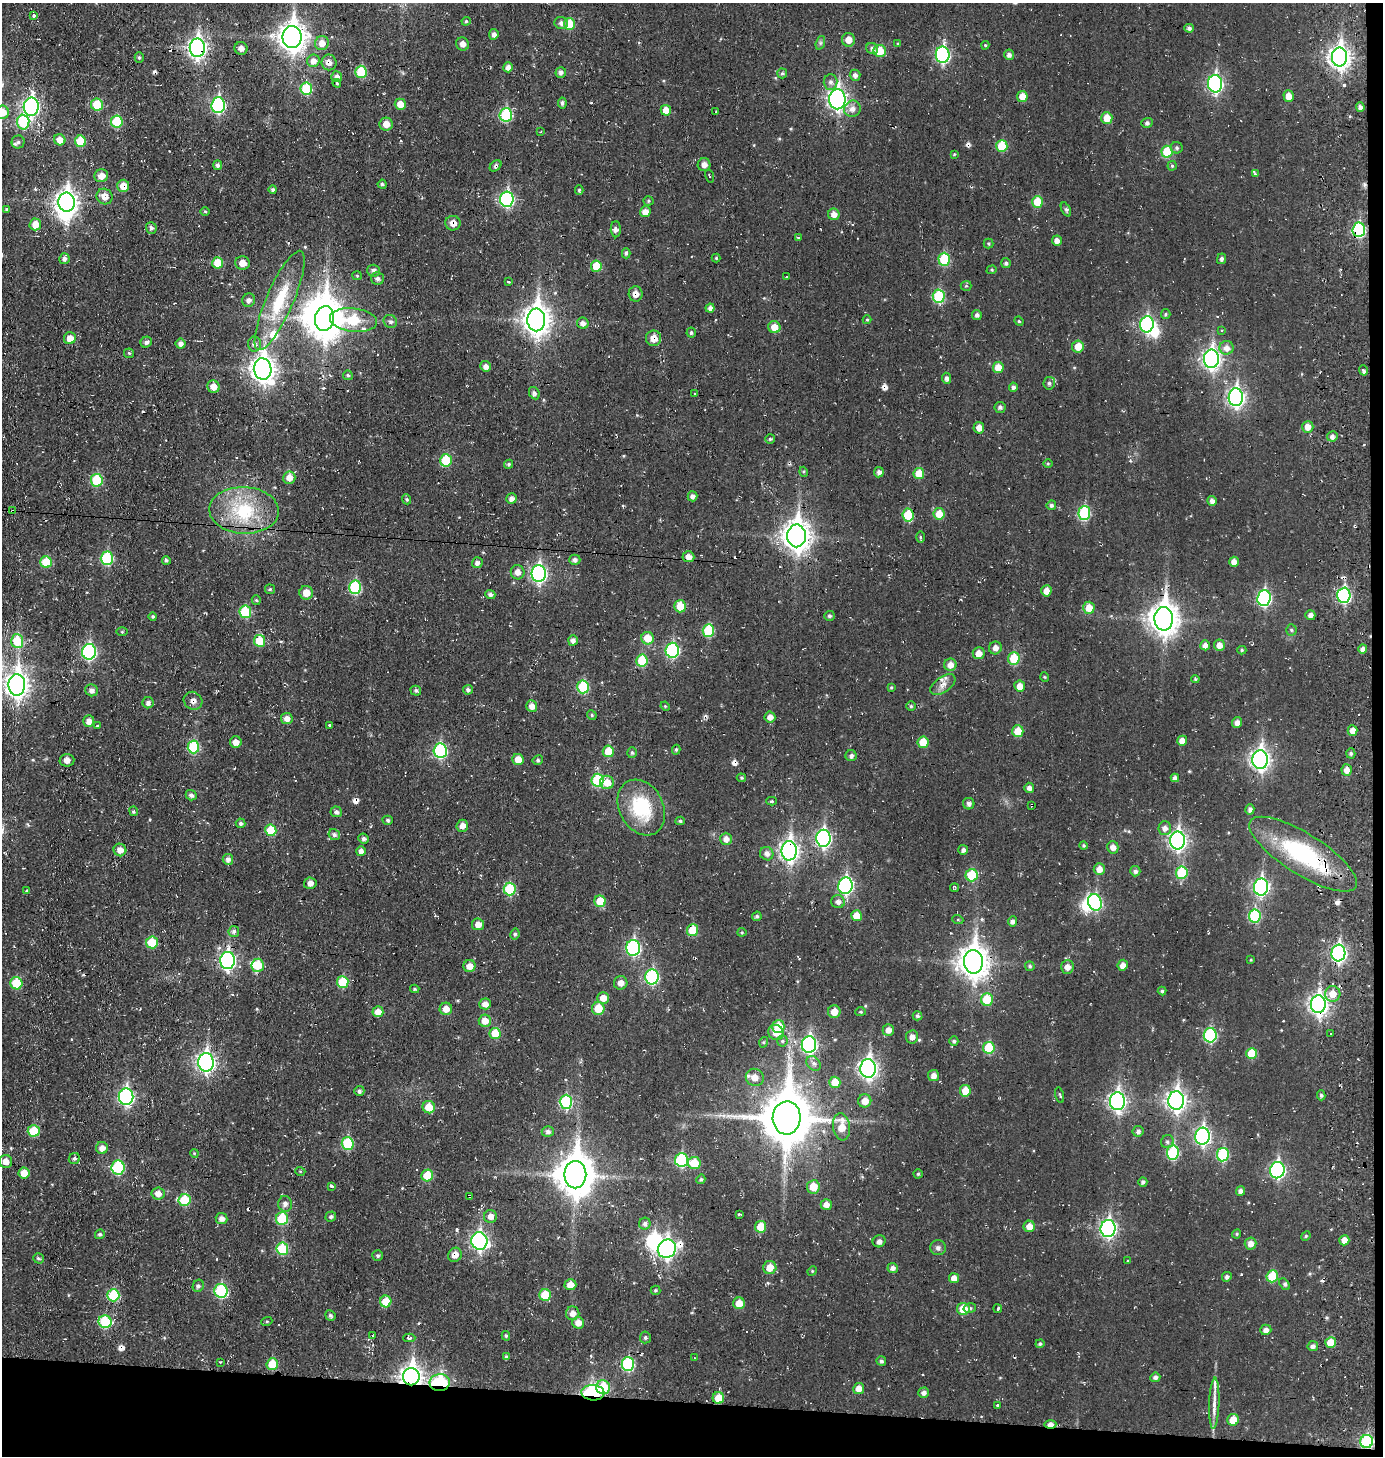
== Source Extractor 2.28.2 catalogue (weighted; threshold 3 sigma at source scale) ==
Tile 9 of 3 x 3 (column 3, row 3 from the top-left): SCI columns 2924-4304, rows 1-1454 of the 4453 x 4369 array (HDU 1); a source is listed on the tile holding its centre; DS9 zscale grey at full resolution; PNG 1385 x 1458 px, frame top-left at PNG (2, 3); each listed source drawn as its Kron ellipse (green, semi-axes under 4 px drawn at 4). Shown black and unused: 5% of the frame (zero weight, under 3 of 4 exposures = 3% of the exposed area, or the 3 px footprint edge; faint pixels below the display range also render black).
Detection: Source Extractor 2.28.2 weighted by HDU 2 'WHT'; one run over the whole footprint, this tile lists its part. Background -0.0732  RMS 0.011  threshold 0.0482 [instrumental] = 3 sigma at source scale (4.5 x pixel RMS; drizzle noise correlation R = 1.50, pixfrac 1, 0.05/0.05 arcsec/px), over >= 5 px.
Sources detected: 511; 6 inside a brighter object's white glare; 28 cosmic-ray / hot-pixel residue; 1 long thin detection or spike segment (spike, bleed or trail) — neither listed nor drawn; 6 inside a brighter listed object's ellipse — not listed separately; the other 470 listed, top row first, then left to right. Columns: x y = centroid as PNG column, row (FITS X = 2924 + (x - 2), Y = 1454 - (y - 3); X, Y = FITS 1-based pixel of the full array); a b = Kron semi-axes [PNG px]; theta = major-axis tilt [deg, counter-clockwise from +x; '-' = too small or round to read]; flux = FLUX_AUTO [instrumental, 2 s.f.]
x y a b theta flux
34 16 3 3 - 3.6
466 21 5 4 - 1.3
561 23 7 6 - 4.2
569 24 6 5 - 23
1189 28 4 4 - 2.8
494 34 5 5 - 3.9
292 37 11 9 -89 1100
848 40 7 6 - 9.1
322 43 7 7 - 9.8
820 43 7 4 71 2.1
462 44 6 6 - 5.4
898 44 4 3 - 1
985 45 4 4 - 1.1
197 48 9 7 90 400
241 48 6 6 - 4.9
872 48 6 5 - 3
880 51 6 6 - 22
943 55 8 7 - 170
1009 55 5 5 - 3.9
1339 57 9 7 89 550
139 58 5 4 - 1.8
313 61 6 6 - 6.3
329 62 8 7 - 5.8
508 67 5 4 - 5.3
361 72 6 5 - 38
561 72 5 5 - 4.2
782 73 5 5 - 2.1
855 75 5 5 - 3.8
337 77 5 5 - 3.6
831 82 7 7 - 4
337 83 4 3 - 1.6
1215 84 8 7 - 210
306 88 6 6 - 44
1022 96 5 5 - 11
1288 96 6 5 - 9.5
837 99 10 8 89 370
562 103 5 4 - 2.3
400 104 5 5 - 11
97 105 6 6 - 24
218 105 8 6 87 160
31 107 9 7 87 270
1360 107 4 4 - 3.1
852 109 8 8 - 6.3
666 110 5 5 - 11
716 111 3 2 - 0.77
2 112 7 6 - 14
506 115 7 6 - 78
1107 118 6 5 - 15
23 122 7 6 - 56
117 122 6 6 - 46
1147 123 6 4 17 2.3
386 124 6 6 - 8.6
541 131 4 3 - 0.98
60 140 6 5 - 10
80 141 6 5 - 30
18 142 6 6 - 2.9
1002 146 6 5 - 30
1177 148 6 5 - 2.5
1167 152 6 5 - 36
954 154 4 3 - 1.1
218 165 5 4 - 2.5
704 165 6 6 - 5.1
496 166 6 4 42 2.1
1172 166 4 4 - 1.5
1255 174 4 3 - 2.5
101 176 7 6 - 7.7
709 176 7 3 -75 1
382 184 4 4 - 2
123 186 6 6 - 12
273 190 4 4 - 2.3
579 190 5 4 - 1.5
105 197 8 7 - 10
507 199 7 7 - 140
649 201 5 4 - 1.5
66 202 9 8 - 630
1037 202 6 5 - 25
7 209 4 3 - 1.5
1066 209 7 4 -64 2.2
205 211 5 3 - 1.1
645 212 5 5 - 8.1
834 214 6 5 - 6.9
453 223 7 7 - 7.5
35 224 6 6 - 12
151 228 6 5 - 2.7
616 229 8 5 -89 3.3
1359 230 7 6 - 110
799 238 3 3 - 3.8
1057 241 5 5 - 5.4
989 244 5 5 - 1.5
626 253 5 4 - 2.1
716 258 4 4 - 1.2
64 259 5 5 - 4.4
944 259 6 5 - 50
1222 259 5 4 - 2.7
218 263 5 5 - 23
243 263 7 7 - 8.5
1006 263 5 4 - 2.4
596 266 5 5 - 23
992 270 5 4 - 1.4
373 271 6 6 - 4.4
357 276 5 4 - 1.3
786 277 3 3 - 2.7
377 279 6 6 - 3.4
508 282 3 3 - 3.7
966 286 5 5 - 1.3
636 294 7 7 - 7
939 296 7 6 - 64
249 300 7 6 - 3.9
280 300 54 13 66 52
710 308 4 4 - 4
1166 314 5 4 - 1.5
977 315 5 4 - 2.9
324 319 12 9 79 2300
353 320 23 11 -7 57
536 320 11 9 89 1000
867 320 4 4 - 1.2
390 321 7 6 - 2.6
1019 321 5 4 - 1.3
583 323 6 5 - 4.7
1147 324 8 7 - 150
774 327 6 6 - 11
1221 331 3 3 - 2.8
691 333 5 5 - 2.1
70 338 6 6 - 9.6
654 338 8 7 - 12
146 342 6 5 - 3.1
181 344 5 5 - 4.4
254 344 7 6 - 3.8
1078 346 6 6 - 12
1227 348 7 7 - 6.6
129 353 5 4 - 1.6
1211 359 9 7 89 380
486 366 5 5 - 5
998 367 5 5 - 13
263 369 11 8 -82 760
1363 370 5 3 - 5
348 375 5 4 - 1.9
947 378 5 4 - 3.5
1049 383 6 6 - 2.7
213 387 6 6 - 8.3
1013 387 4 4 - 3.1
534 393 6 5 - 2.9
694 394 3 2 - 1
1236 397 9 7 89 310
1000 407 5 5 - 2.6
1308 427 6 6 - 9.2
979 428 6 5 - 7.3
1332 436 5 5 - 3.8
770 439 5 5 - 1.5
446 460 6 6 - 36
1048 463 5 3 - 1
509 464 5 4 - 1.7
804 472 5 3 - 1.2
879 472 5 5 - 4
919 473 5 5 - 18
289 478 6 6 - 8.6
97 480 6 6 - 48
693 496 5 5 - 3.3
407 499 5 4 - 1.6
511 499 5 5 - 4.7
1212 501 5 5 - 4.3
1051 505 5 4 - 2.4
244 510 35 23 -2 63
13 511 3 2 - 1.5
1084 513 7 6 - 76
939 514 5 5 - 16
908 515 6 5 - 33
797 536 11 9 90 1100
920 537 6 4 -89 1.3
688 557 6 5 - 7.6
107 558 7 6 - 70
166 560 4 4 - 2
575 560 5 5 - 3.6
46 562 6 5 - 30
1234 562 5 5 - 6.9
477 563 5 5 - 4.1
518 572 7 7 - 6.2
539 574 8 7 - 230
355 587 7 6 - 76
270 589 5 5 - 1.6
1046 591 5 5 - 8.2
306 593 7 6 - 12
490 594 5 4 - 3.1
1344 595 7 6 - 150
1264 598 8 7 - 150
256 600 5 4 - 1.4
680 606 6 6 - 21
1089 608 6 6 - 16
245 612 6 6 - 45
1310 615 5 5 - 4.1
153 616 4 4 - 1.5
829 616 5 5 - 2.1
1164 619 11 9 -89 1200
1291 630 5 5 - 1.6
708 631 6 5 - 49
122 632 5 3 - 1.1
648 638 6 6 - 17
573 640 5 4 - 4.2
17 641 7 6 - 36
259 641 6 5 - 29
1205 645 5 5 - 5
1219 645 6 5 - 7.9
995 648 6 6 - 5.3
1363 649 5 4 - 4.2
672 650 7 6 - 120
1242 650 4 4 - 1.5
89 652 8 7 - 150
979 653 6 6 - 7.7
1014 658 6 6 - 28
642 660 6 5 - 32
950 665 6 6 - 7.5
1045 677 5 3 - 0.87
1195 679 4 4 - 1.5
17 685 10 8 88 670
943 685 14 7 36 6.9
1020 686 5 5 - 9.8
583 687 6 6 - 54
891 687 4 3 - 1.3
91 690 6 6 - 4.3
468 690 5 5 - 3
416 691 5 5 - 2.2
193 701 9 8 - 5.6
148 703 5 5 - 3.8
532 706 6 5 - 7.5
665 706 4 3 - 1
911 706 5 5 - 1.7
592 715 5 4 - 1.5
770 717 5 5 - 6.2
287 719 6 5 - 6.5
89 721 6 5 - 6.5
1237 723 5 5 - 5.2
329 725 3 3 - 1.5
98 726 4 3 - 4
1352 730 5 5 - 6.7
1018 731 6 5 - 18
1182 741 5 5 - 8.1
236 742 6 5 - 7.4
923 742 6 5 - 18
193 747 6 6 - 54
676 750 5 4 - 1.5
440 751 7 6 - 110
608 751 6 5 - 20
632 753 5 4 - 1.6
1351 753 5 4 - 2
851 756 5 5 - 2.8
518 759 6 5 - 12
1260 759 9 7 88 430
67 760 7 6 - 5.7
538 760 5 4 - 2
1347 770 6 5 - 7.6
741 778 5 4 - 1.2
1175 778 4 4 - 4.1
597 780 6 6 - 56
607 782 7 6 - 13
1029 788 5 5 - 4.2
191 795 5 5 - 3.3
772 801 5 4 - 1.2
969 804 6 5 - 3.1
1032 805 3 2 - 1.2
641 807 29 22 -62 57
1250 809 5 4 - 3.5
134 811 5 4 - 1.5
336 812 6 5 - 2.7
388 820 5 4 - 2
680 821 4 4 - 1.8
241 823 5 4 - 2.4
462 826 6 5 - 6.6
1165 828 7 6 - 5.4
271 830 6 5 - 30
334 835 6 5 - 2.7
823 838 8 7 - 220
364 839 5 5 - 2.6
726 839 6 6 - 7
1178 840 9 7 89 350
1084 845 4 4 - 1.5
1113 847 6 5 - 5.5
120 850 6 6 - 8
963 850 5 5 - 3.5
361 851 5 4 - 5.2
789 851 9 8 - 400
767 854 7 6 - 4.8
1303 854 62 20 -32 110
228 859 5 5 - 4.4
1099 869 6 5 - 7.7
1135 871 5 5 - 3
1182 873 6 5 - 47
972 875 6 6 - 36
310 883 6 5 - 5.2
845 886 8 7 - 180
1261 887 8 7 - 220
955 888 4 4 - 1.8
510 889 6 6 - 49
27 891 3 3 - 2.1
600 901 6 5 - 24
838 902 7 6 - 4.3
1095 902 8 6 -69 120
757 916 5 4 - 2.3
856 916 5 5 - 12
1255 916 6 6 - 59
958 920 5 3 - 1.1
1012 921 5 4 - 3.9
478 924 6 5 - 7.6
693 930 6 5 - 25
234 931 5 5 - 3.2
742 932 4 4 - 1.1
515 934 5 4 - 2.2
152 942 6 6 - 29
633 948 8 7 - 140
1338 953 8 7 - 220
1251 960 4 3 - 0.92
228 961 8 7 - 240
973 962 12 9 -88 1200
258 965 6 6 - 23
1123 965 5 5 - 5.8
469 966 6 6 - 8.5
1030 966 5 4 - 1.8
1067 967 7 6 - 6.3
652 977 7 7 - 110
343 982 6 5 - 33
16 983 6 6 - 31
621 983 7 6 - 6.7
415 989 4 3 - 1.5
1162 991 4 4 - 1.7
1333 994 8 7 - 13
603 998 6 6 - 11
987 999 6 6 - 27
485 1004 6 5 - 6.1
1318 1004 9 7 89 410
446 1009 6 6 - 9.1
598 1009 6 6 - 20
378 1012 5 5 - 9.9
834 1012 6 6 - 11
861 1012 5 4 - 1.5
917 1016 5 4 - 2.2
485 1021 6 6 - 11
778 1027 6 6 - 24
888 1030 6 5 - 7.5
776 1032 8 7 - 9.6
495 1034 6 5 - 26
1331 1034 3 2 - 2.3
1210 1035 7 6 - 89
912 1037 6 6 - 6.5
782 1041 5 5 - 1.7
954 1041 5 4 - 2
764 1042 5 3 - 1.1
809 1045 8 7 - 210
989 1048 6 5 - 35
1252 1053 5 5 - 24
206 1062 9 7 -89 330
814 1063 8 6 -44 3.8
868 1068 9 8 - 400
933 1076 5 5 - 6.1
755 1077 9 8 - 8.2
835 1082 5 5 - 18
359 1091 5 5 - 2.9
965 1091 6 5 - 15
1060 1095 8 3 -77 1.3
1321 1095 5 4 - 2.3
126 1097 8 7 - 210
1176 1100 9 8 - 450
865 1101 6 6 - 8.8
1117 1101 9 7 90 310
566 1102 7 6 - 74
429 1107 6 6 - 19
787 1118 16 14 88 4800
841 1127 14 8 -82 18
34 1131 6 6 - 29
548 1131 6 5 - 3.3
1138 1131 5 5 - 3.1
1202 1136 8 7 - 230
1167 1142 7 6 - 2.7
348 1144 6 6 - 52
102 1148 6 6 - 7.2
194 1153 4 3 - 0.94
1173 1153 7 6 - 74
1223 1155 7 6 - 61
74 1159 6 5 - 2.4
681 1160 7 6 - 83
6 1161 6 6 - 7.4
694 1163 6 6 - 24
118 1167 7 6 - 76
1277 1170 8 7 - 190
300 1171 5 3 - 0.99
24 1173 5 5 - 11
918 1174 4 4 - 1.5
427 1175 6 5 - 26
575 1175 13 11 89 2500
701 1179 5 4 - 1.6
1143 1182 5 4 - 2.6
331 1186 4 3 - 4.8
813 1187 6 6 - 17
1240 1191 5 4 - 3.8
158 1193 6 6 - 7.1
469 1196 4 2 - 2.2
185 1200 6 6 - 37
285 1204 8 7 - 3.8
826 1205 5 5 - 6.7
739 1214 3 2 - 2.1
490 1216 6 6 - 5.5
331 1217 5 5 - 2.4
222 1218 6 5 - 5.4
282 1219 6 6 - 43
645 1224 6 5 - 3.1
1029 1226 6 5 - 8.9
761 1227 5 5 - 21
1108 1229 8 7 - 250
100 1234 5 4 - 2.1
1237 1234 5 4 - 1.3
1306 1236 5 4 - 1.3
1344 1240 5 5 - 8.4
479 1241 9 8 - 270
879 1241 6 6 - 3.6
1251 1243 6 6 - 6.5
938 1248 8 7 - 3.3
282 1249 6 6 - 45
667 1249 9 8 - 320
455 1255 7 6 - 8.6
378 1256 5 5 - 2
38 1258 6 5 - 2
1127 1261 3 2 - 1.1
770 1268 7 6 - 12
893 1268 5 5 - 3.9
812 1271 5 4 - 1.1
1272 1276 6 5 - 32
1227 1277 5 4 - 2.8
954 1278 5 5 - 7.7
1284 1284 6 4 -52 2
570 1285 6 5 - 8.1
198 1286 6 5 - 2.6
655 1290 5 5 - 1.6
221 1291 7 6 - 84
113 1295 6 6 - 50
545 1295 6 5 - 29
386 1301 6 5 - 22
739 1303 6 6 - 12
970 1308 6 4 12 1.8
963 1309 6 6 - 19
998 1309 4 3 - 2
573 1313 7 6 - 6.8
330 1316 5 5 - 2.6
267 1321 5 3 - 1.2
105 1322 6 6 - 50
578 1323 6 5 - 8.2
1266 1330 5 5 - 4.6
372 1336 3 3 - 5.6
506 1336 5 4 - 1.7
645 1337 6 5 - 2.4
409 1338 6 3 1 3.1
1331 1342 5 5 - 17
1040 1344 4 4 - 1.7
1313 1346 5 5 - 3.6
506 1357 4 4 - 2.4
694 1358 3 2 - 1.7
881 1361 5 5 - 2.2
220 1362 3 3 - 1.2
272 1364 6 5 - 28
628 1364 7 6 - 81
411 1377 8 8 - 620
1155 1377 5 5 - 3.3
440 1383 10 8 7 92
603 1387 7 7 - 36
859 1388 5 5 - 9.1
593 1393 11 7 -4 90
924 1393 5 5 - 3.8
718 1398 6 5 - 16
1214 1403 26 5 88 9.1
997 1405 3 3 - 3.4
1233 1420 6 6 - 15
1050 1424 6 4 1 6.7
1367 1442 6 6 - 79
Overlapping masked pixels (flux is a lower limit): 31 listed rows (the first 20) at x y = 197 48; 329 62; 496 166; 123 186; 453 223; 1359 230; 636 294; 654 338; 13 511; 688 557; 1344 595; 1164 619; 193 701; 1032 805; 789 851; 1303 854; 693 930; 1338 953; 228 961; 973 962
Isophote crosses this tile's border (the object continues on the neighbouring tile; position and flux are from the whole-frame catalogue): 1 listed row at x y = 2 112
Unlisted compact peaks at least as high as the median listed source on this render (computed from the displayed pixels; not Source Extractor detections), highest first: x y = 1344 85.